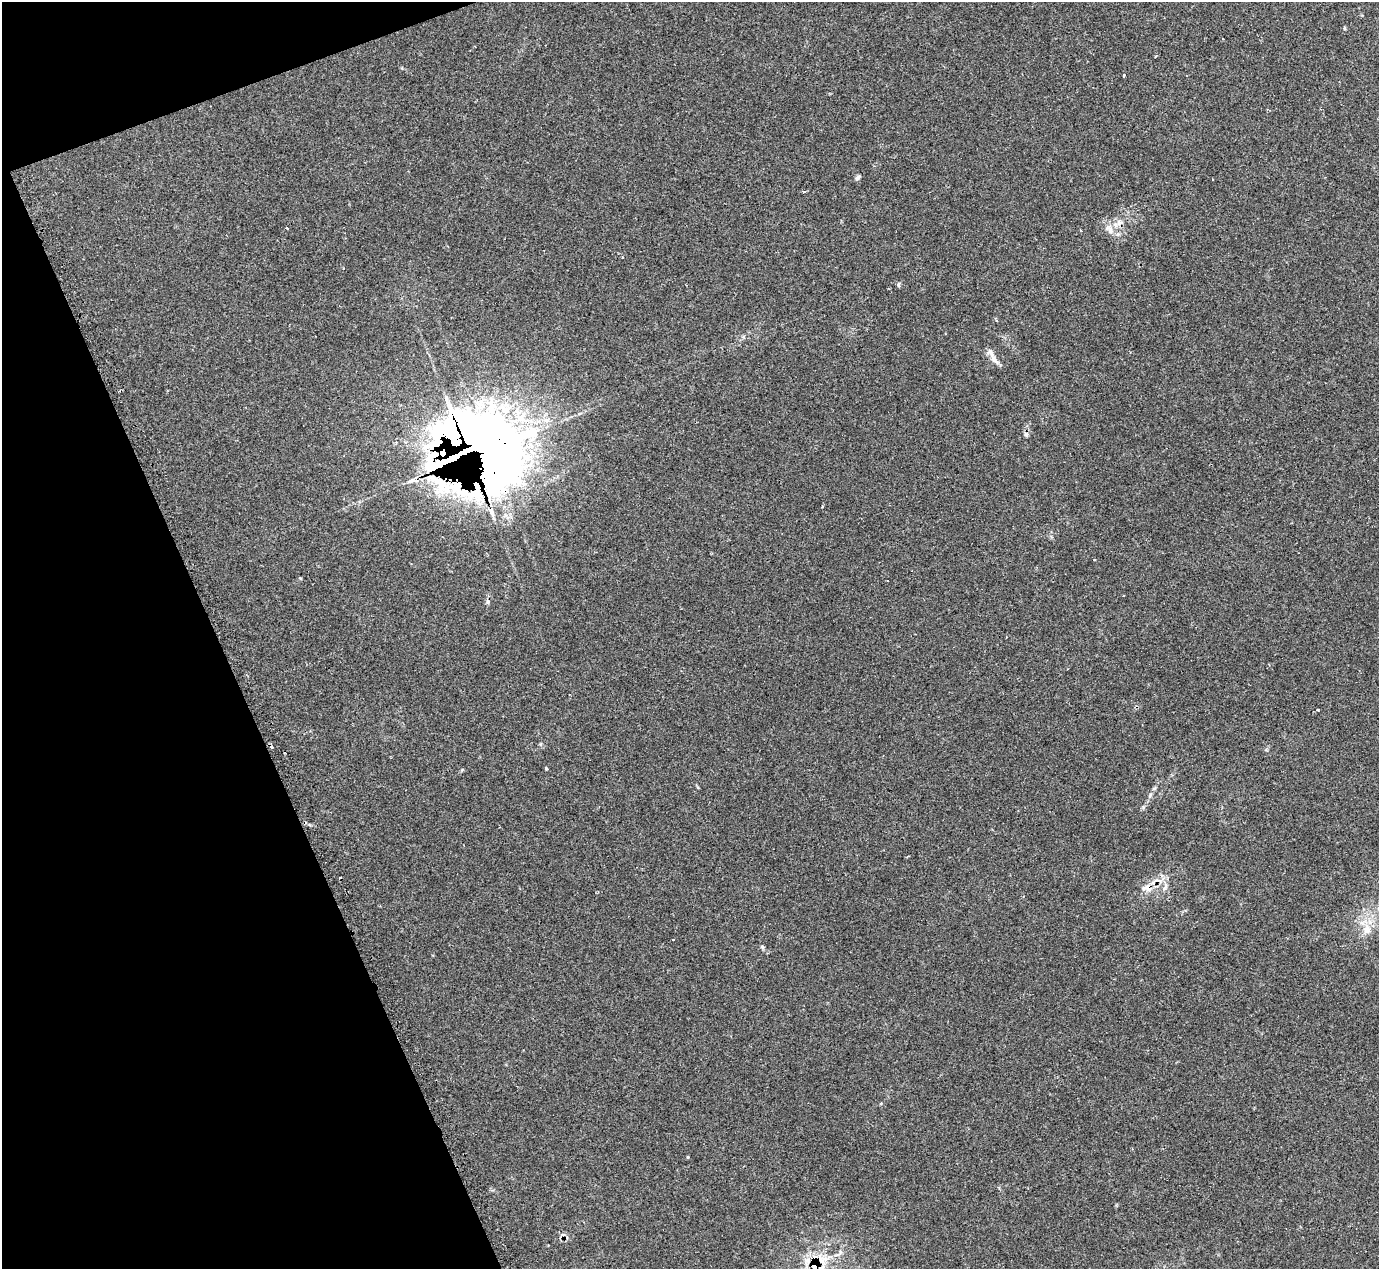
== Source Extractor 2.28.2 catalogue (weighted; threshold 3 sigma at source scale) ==
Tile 5 of 4 x 4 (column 1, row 2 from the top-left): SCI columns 2-1378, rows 2809-4075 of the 5525 x 5503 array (HDU 1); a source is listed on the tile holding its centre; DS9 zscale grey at full resolution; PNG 1381 x 1271 px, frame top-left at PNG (2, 2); no overlay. Shown black and unused: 18% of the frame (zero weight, under 2 of 3 exposures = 1% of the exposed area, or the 3 px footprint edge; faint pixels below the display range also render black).
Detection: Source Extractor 2.28.2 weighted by HDU 2 'WHT'; one run over the whole footprint, this tile lists its part. Background 0.134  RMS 0.007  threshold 0.0314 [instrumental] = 3 sigma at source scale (4.5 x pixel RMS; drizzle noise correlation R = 1.50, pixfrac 1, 0.05/0.05 arcsec/px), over >= 5 px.
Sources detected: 33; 6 cosmic-ray / hot-pixel residue — not listed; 7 inside a brighter listed object's ellipse — not listed separately; the other 20 listed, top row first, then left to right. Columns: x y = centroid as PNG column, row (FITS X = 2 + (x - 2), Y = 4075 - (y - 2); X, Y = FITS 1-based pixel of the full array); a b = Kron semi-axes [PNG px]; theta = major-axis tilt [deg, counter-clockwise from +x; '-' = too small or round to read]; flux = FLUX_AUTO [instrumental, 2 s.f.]
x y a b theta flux
1344 28 5 3 - 0.62
1124 75 3 3 - 1.5
858 178 8 5 50 1.3
803 192 3 3 - 2
287 228 3 3 - 1.3
1110 230 9 6 -85 2.7
1118 234 7 4 18 1.3
623 257 3 2 - 0.55
899 284 5 4 - 1.9
993 358 23 6 -57 4.4
1026 435 8 4 -55 1.3
483 450 79 58 -23 1200
491 511 16 7 -63 4.7
1318 710 3 3 - 2.3
546 768 4 3 - 1.1
1154 789 6 4 20 0.92
907 856 3 2 - 0.97
1147 888 16 11 -3 7.4
1367 930 15 11 87 7.8
815 1265 15 10 -79 23
Overlapping masked pixels (flux is a lower limit): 4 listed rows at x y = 483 450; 491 511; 1147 888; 815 1265
Isophote crosses this tile's border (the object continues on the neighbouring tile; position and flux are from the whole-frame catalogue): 1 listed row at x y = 815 1265
Unlisted compact peaks at least as high as the median listed source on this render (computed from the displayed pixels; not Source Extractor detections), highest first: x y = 762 947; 688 1157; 1143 807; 462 770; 1116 1205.